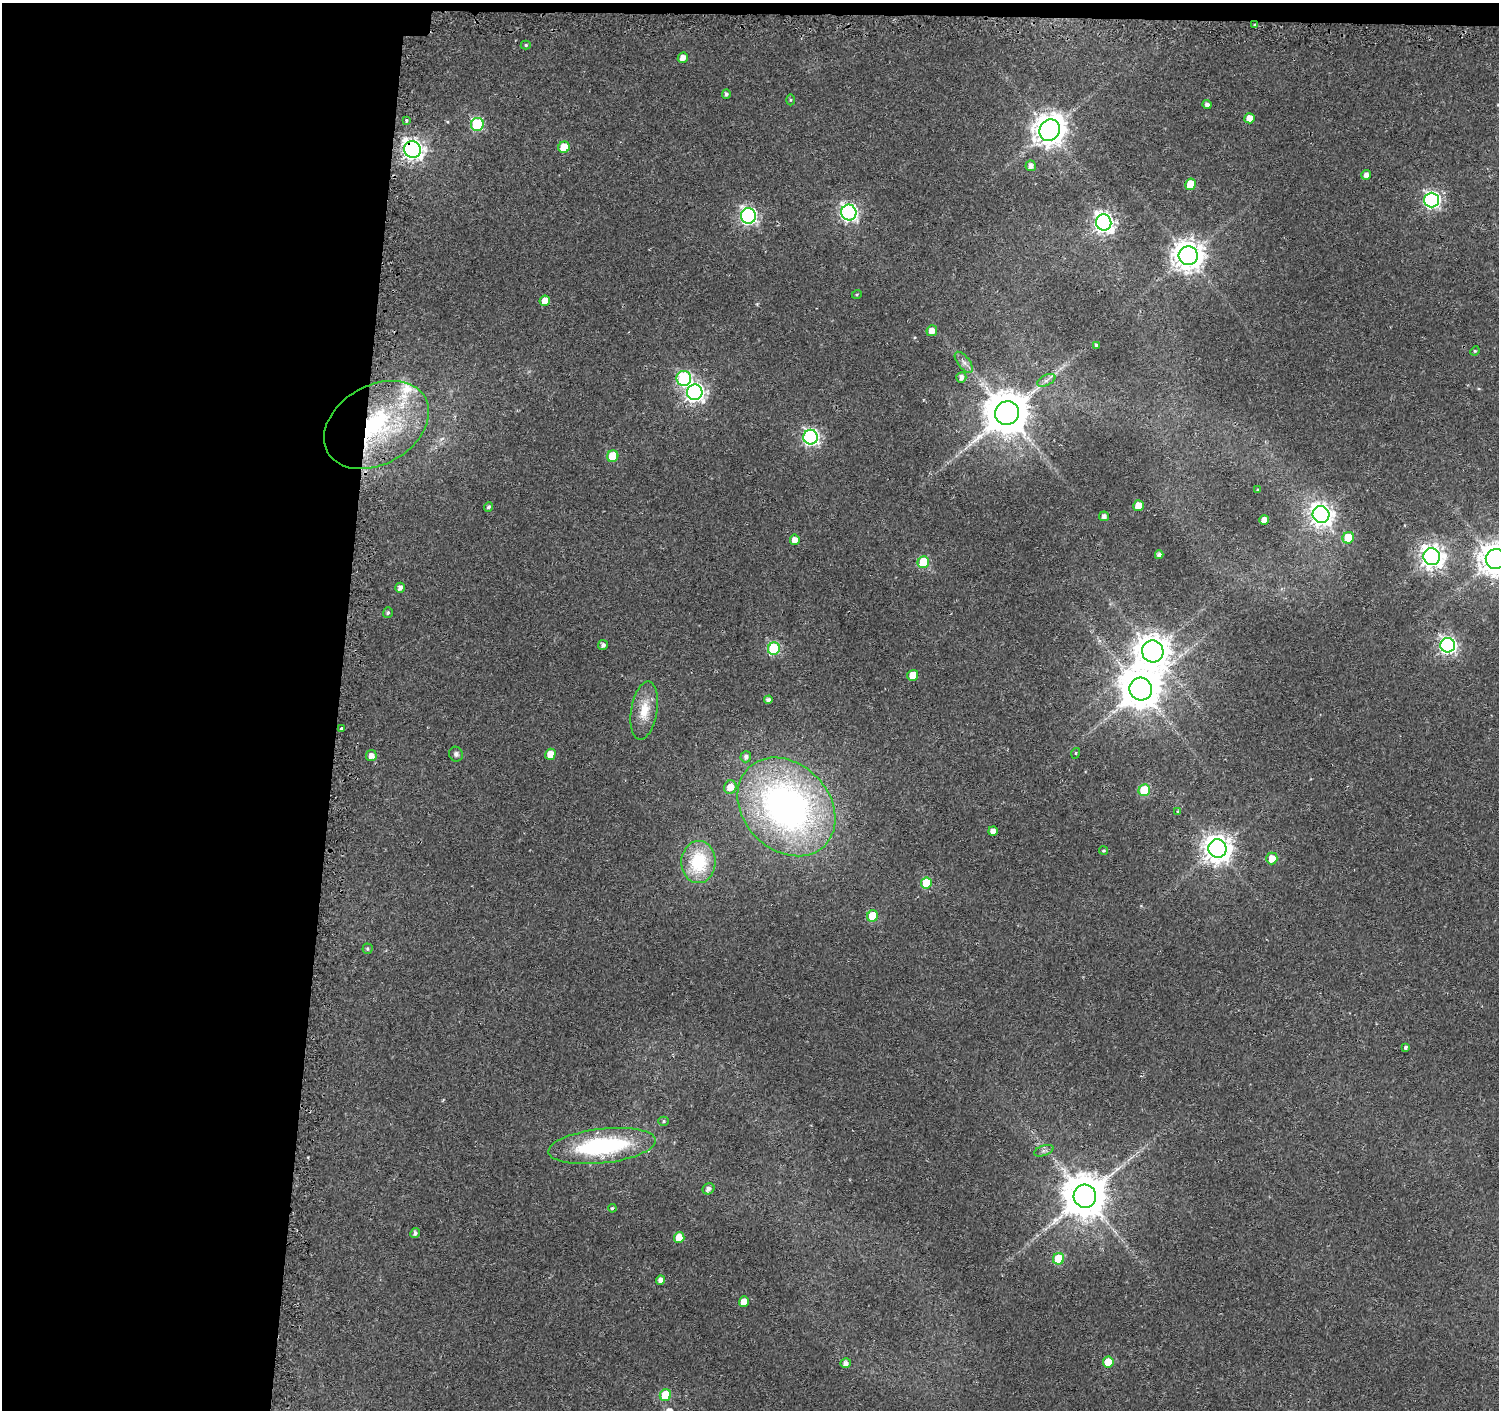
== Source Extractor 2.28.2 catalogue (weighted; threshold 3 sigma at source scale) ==
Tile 1 of 3 x 3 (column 1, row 1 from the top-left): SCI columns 121-1617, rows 4180-5587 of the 4662 x 5899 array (HDU 1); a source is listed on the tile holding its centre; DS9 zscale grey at full resolution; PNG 1501 x 1412 px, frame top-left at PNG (2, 3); each listed source drawn as its Kron ellipse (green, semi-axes under 4 px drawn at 4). Shown black and unused: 23% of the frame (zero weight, under 2 of 3 exposures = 3% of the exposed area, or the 3 px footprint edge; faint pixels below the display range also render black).
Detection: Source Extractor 2.28.2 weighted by HDU 2 'WHT'; one run over the whole footprint, this tile lists its part. Background 0.0177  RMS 0.0033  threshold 0.0147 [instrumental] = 3 sigma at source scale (4.5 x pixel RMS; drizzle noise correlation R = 1.50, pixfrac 1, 0.0396/0.0396 arcsec/px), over >= 5 px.
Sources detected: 91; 2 inside a brighter listed object's ellipse — not listed separately; the other 89 listed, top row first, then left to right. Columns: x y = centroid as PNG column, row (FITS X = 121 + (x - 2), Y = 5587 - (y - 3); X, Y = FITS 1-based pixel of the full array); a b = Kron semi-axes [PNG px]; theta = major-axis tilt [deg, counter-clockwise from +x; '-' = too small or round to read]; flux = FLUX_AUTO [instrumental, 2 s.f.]
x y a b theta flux
1255 25 3 2 - 0.88
526 45 5 4 - 0.48
683 58 5 5 - 2.3
726 94 5 4 - 0.76
790 100 5 3 - 0.37
1207 104 4 4 - 1.2
1249 118 5 5 - 3.1
406 121 3 3 - 1
477 124 6 6 - 32
1050 130 11 9 57 570
564 147 6 5 - 7.7
413 150 8 8 - 190
1031 166 5 5 - 1.6
1366 175 5 4 - 1.6
1190 184 6 5 - 7
1432 200 7 7 - 97
849 212 8 7 - 100
748 216 8 7 - 95
1104 222 8 7 - 180
1188 256 9 9 - 530
857 294 5 3 - 0.31
545 301 5 5 - 4
932 331 5 5 - 2.7
1096 345 4 4 - 0.74
1475 351 5 4 - 0.41
964 362 12 6 -52 1.5
961 377 5 5 - 1.6
684 378 7 7 - 41
1046 380 10 5 26 1.2
695 392 8 8 - 130
1007 413 12 11 - 1500
376 425 56 39 30 56
811 437 7 7 - 84
613 456 6 5 - 11
1258 490 3 3 - 0.45
1138 506 5 5 - 4.8
489 507 5 4 - 0.82
1321 515 8 8 - 220
1104 516 5 5 - 1.3
1264 520 5 5 - 3.4
1348 538 6 5 - 14
795 540 5 5 - 2.4
1159 555 4 4 - 1.5
1432 557 8 8 - 260
1496 559 10 10 - 620
923 562 6 5 - 17
400 588 5 4 - 1.5
388 612 5 5 - 0.69
603 645 5 5 - 1.2
1448 645 7 7 - 110
774 649 6 6 - 28
1153 651 11 10 - 680
913 675 5 5 - 6.2
1141 689 11 11 - 1000
768 700 4 4 - 1.1
644 710 29 13 80 7.5
342 729 3 3 - 1.9
1076 753 5 3 - 0.3
456 754 7 7 - 0.94
550 754 5 5 - 3.6
371 756 5 5 - 2.1
746 757 6 5 - 1
730 787 7 6 - 4
1144 790 6 5 - 19
786 807 54 43 -46 140
1177 811 3 3 - 0.92
993 831 5 4 - 2.1
1217 849 9 9 - 410
1103 851 4 4 - 0.53
1272 858 6 5 - 4.1
698 862 21 17 86 19
926 883 6 5 - 13
873 916 5 5 - 11
367 949 5 5 - 0.54
1406 1047 4 3 - 0.74
664 1121 5 4 - 0.48
602 1146 54 17 6 41
1044 1151 10 5 18 0.96
708 1189 6 5 - 1.5
1085 1196 11 11 - 1300
612 1208 4 3 - 0.52
415 1233 5 4 - 1.2
679 1238 5 5 - 5.8
1059 1259 6 5 - 15
661 1280 5 4 - 1.8
744 1302 5 5 - 4
1108 1362 5 5 - 7.7
846 1363 5 5 - 1.6
665 1395 6 5 - 16
Overlapping masked pixels (flux is a lower limit): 2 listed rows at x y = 413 150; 376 425
Isophote crosses this tile's border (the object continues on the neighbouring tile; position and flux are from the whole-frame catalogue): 1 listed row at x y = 1496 559